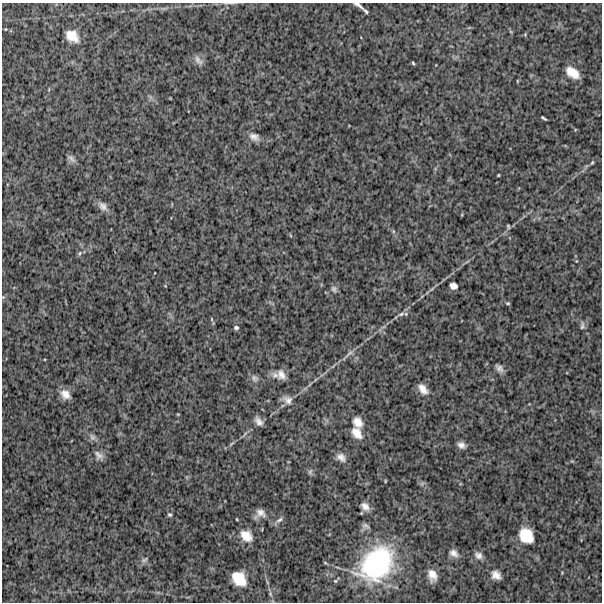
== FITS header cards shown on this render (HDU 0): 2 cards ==
NAXIS1  =                  600
NAXIS2  =                  600

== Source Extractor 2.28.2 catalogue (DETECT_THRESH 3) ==
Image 600 x 600 px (HDU 0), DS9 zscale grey, 1 PNG px = 1 image px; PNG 604 x 604 px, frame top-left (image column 1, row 600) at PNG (2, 3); no overlay
Background 843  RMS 270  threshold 799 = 3 sigma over >= 5 px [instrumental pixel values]
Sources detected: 60; all 60 listed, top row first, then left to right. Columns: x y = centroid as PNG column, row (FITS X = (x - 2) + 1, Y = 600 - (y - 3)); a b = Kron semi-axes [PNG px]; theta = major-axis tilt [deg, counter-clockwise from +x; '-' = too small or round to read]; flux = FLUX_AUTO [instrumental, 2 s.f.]
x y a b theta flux
358 5 13 4 -34 6.7e+04
366 11 6 3 -44 3.0e+04
5 29 4 2 - 1.1e+04
525 34 4 4 - 1.7e+04
72 36 14 10 -38 2.6e+05
198 60 16 8 -51 9.5e+04
413 63 5 4 - 2.1e+04
572 73 17 10 -37 2.5e+05
517 81 5 3 - 1.4e+04
544 118 6 2 -34 2.6e+04
254 137 14 9 -23 1.2e+05
71 158 13 6 -41 6.9e+04
592 162 6 4 62 2.3e+04
498 175 3 2 - 1.5e+04
103 206 14 9 -45 1.1e+05
508 226 5 3 - 2.3e+04
80 253 6 5 - 3.2e+04
453 286 7 6 - 9.9e+04
334 289 10 7 -67 5.6e+04
3 297 4 4 - 1.9e+04
508 303 5 4 - 2.3e+04
401 314 10 5 19 5.5e+04
212 319 5 3 - 1.5e+04
582 326 12 6 87 5.2e+04
236 328 6 5 - 3.6e+04
349 354 16 4 42 8.0e+04
499 368 10 6 -46 8.0e+04
281 375 15 11 -61 1.5e+05
254 378 11 8 -38 7.3e+04
423 389 14 8 -51 1.5e+05
65 394 12 9 -40 1.6e+05
288 400 14 10 -35 1.2e+05
178 414 5 3 - 1.4e+04
259 421 9 6 -52 9.6e+04
358 422 13 10 -59 1.7e+05
357 433 15 10 -51 2.0e+05
92 437 10 7 -62 6.5e+04
231 444 10 4 40 3.7e+04
461 445 9 6 -26 8.6e+04
99 455 12 8 -51 9.0e+04
341 457 13 9 -41 1.1e+05
310 472 8 6 74 4.0e+04
385 481 5 3 - 1.5e+04
422 483 7 4 19 3.1e+04
365 506 12 8 -42 1.1e+05
261 513 15 11 -26 1.4e+05
170 515 6 5 - 3.0e+04
279 520 11 5 32 6.4e+04
366 526 11 6 -24 5.0e+04
246 536 17 12 -40 2.6e+05
526 536 15 12 -54 4.3e+05
453 553 11 8 -33 9.4e+04
478 555 10 8 -41 8.2e+04
144 560 11 6 25 5.3e+04
377 564 39 28 48 2.3e+06
432 575 10 7 -72 1.5e+05
496 575 9 7 -37 1.3e+05
239 579 16 12 -47 4.3e+05
267 582 6 4 -71 2.5e+04
270 594 7 5 -82 4.2e+04
At the frame edge (FLAGS 8, measured only in part): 2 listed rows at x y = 358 5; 3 297